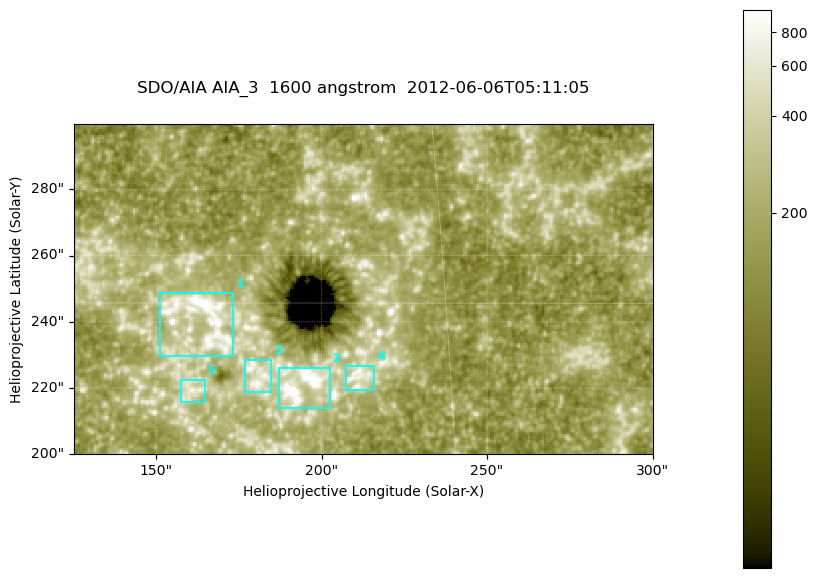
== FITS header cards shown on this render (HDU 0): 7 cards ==
TELESCOP= 'SDO/AIA '
INSTRUME= 'AIA_3   '
WAVELNTH=                 1600
WAVEUNIT= 'angstrom'
DATE-OBS= '2012-06-06T05:11:05.13'
CTYPE1  = 'HPLN-TAN'
CTYPE2  = 'HPLT-TAN'

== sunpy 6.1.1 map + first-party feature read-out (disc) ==
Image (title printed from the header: SDO/AIA AIA_3  1600 angstrom  2012-06-06T05:11:05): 287 x 164 px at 0.609 arcsec/px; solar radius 946 arcsec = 1552 px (partial field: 0.6% of the solar disc is inside the frame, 100% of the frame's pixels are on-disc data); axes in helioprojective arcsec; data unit not stated in the header (colour bar unlabelled)
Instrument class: DISC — disc imager (sunpy class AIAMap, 1600 A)
Bright regions (active regions / flare kernels): reference = the on-disc median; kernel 3 px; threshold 5 sigma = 316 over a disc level ~179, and >= 1.15x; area >= 47 px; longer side >= 3 px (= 1.8 arcsec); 5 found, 5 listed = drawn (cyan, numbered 1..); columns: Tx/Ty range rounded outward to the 2 arcsec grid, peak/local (2 s.f.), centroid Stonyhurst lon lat
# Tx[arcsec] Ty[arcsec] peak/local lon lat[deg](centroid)
1 150..174 230..250 8.4 +10 +15
2 186..204 214..226 17 +12 +13
3 176..186 218..230 4.7 +11 +14
4 206..216 218..228 4.5 +13 +14
5 156..166 216..224 3.8 +10 +13